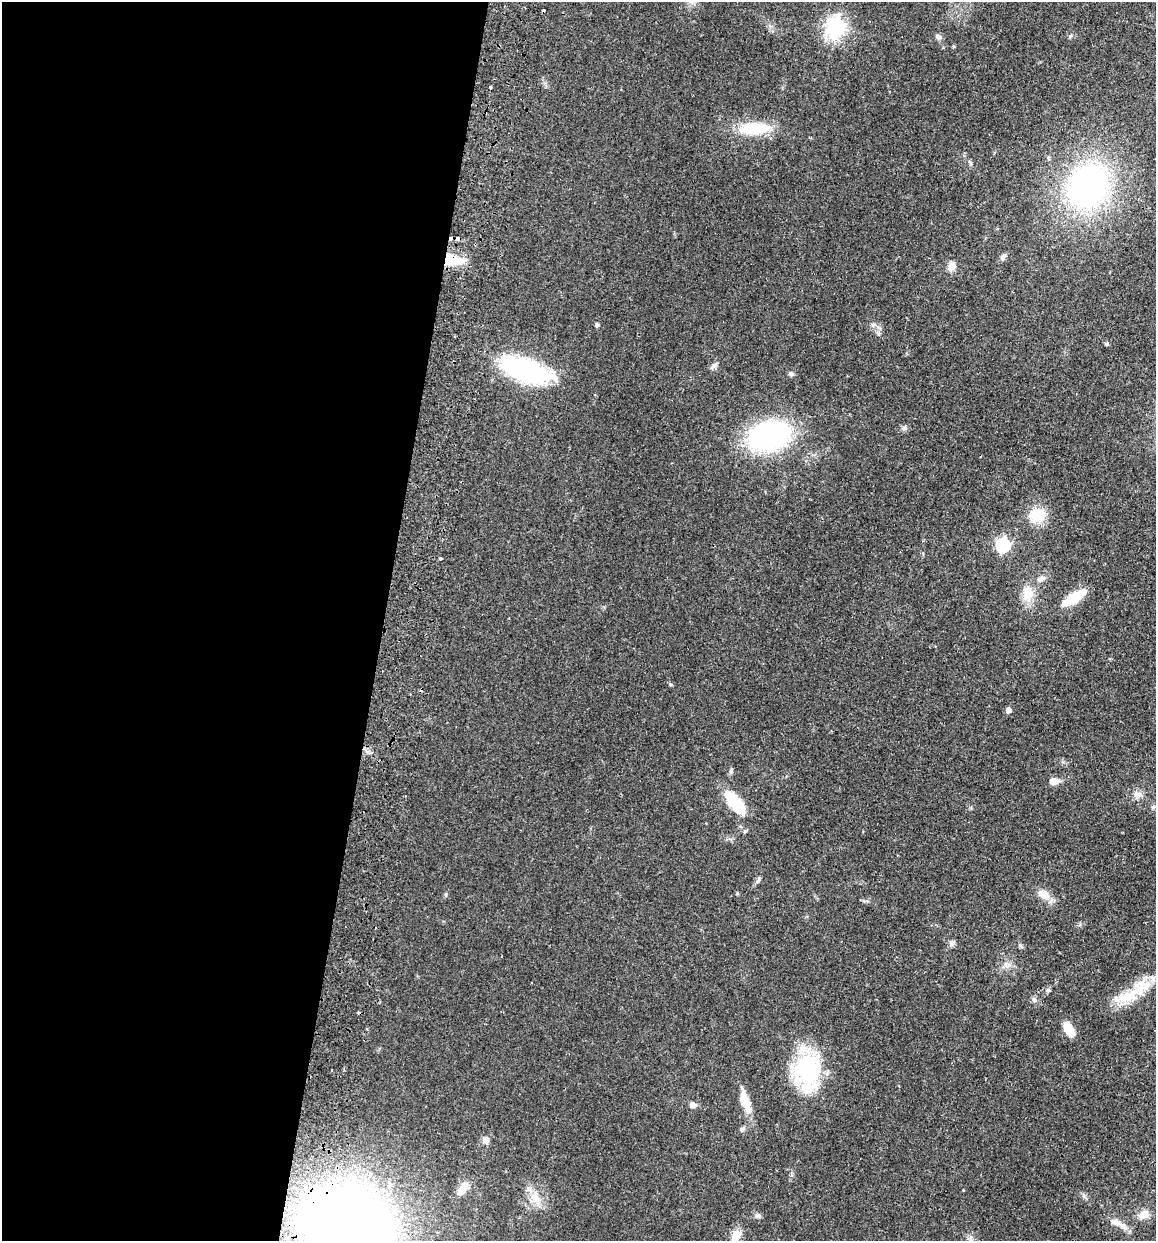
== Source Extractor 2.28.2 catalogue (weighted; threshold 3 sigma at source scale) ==
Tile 5 of 4 x 4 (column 1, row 2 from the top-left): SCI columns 175-1328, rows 2491-3729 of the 5081 x 4981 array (HDU 1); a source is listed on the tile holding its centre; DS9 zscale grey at full resolution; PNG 1158 x 1243 px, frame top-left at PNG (2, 2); no overlay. Shown black and unused: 33% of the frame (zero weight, under 2 of 3 exposures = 3% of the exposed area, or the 3 px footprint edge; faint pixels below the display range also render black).
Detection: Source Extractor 2.28.2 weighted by HDU 2 'WHT'; one run over the whole footprint, this tile lists its part. Background 0.0478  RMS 0.0068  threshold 0.0307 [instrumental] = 3 sigma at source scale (4.5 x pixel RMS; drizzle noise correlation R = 1.50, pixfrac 1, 0.05/0.05 arcsec/px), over >= 5 px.
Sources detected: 59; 6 cosmic-ray / hot-pixel residue — not listed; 3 inside a brighter listed object's ellipse — not listed separately; the other 50 listed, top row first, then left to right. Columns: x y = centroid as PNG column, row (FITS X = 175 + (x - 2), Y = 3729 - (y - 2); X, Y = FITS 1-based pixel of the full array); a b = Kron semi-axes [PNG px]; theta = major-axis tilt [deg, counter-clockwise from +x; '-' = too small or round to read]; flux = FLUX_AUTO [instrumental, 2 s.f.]
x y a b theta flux
836 28 7 7 - 310
938 37 9 6 -24 1.8
953 46 5 3 - 0.64
490 87 3 3 - 1.1
754 128 35 14 0 28
970 162 6 4 -72 0.96
1088 186 36 29 57 210
1003 257 9 6 57 2.1
452 260 21 12 -6 20
952 266 10 8 61 5
873 324 9 4 0 1.7
597 325 5 5 - 1.3
1106 344 5 5 - 0.93
714 366 10 5 54 1.8
525 370 53 21 -18 95
791 374 8 5 -31 1.6
904 428 6 6 - 1.6
769 436 39 26 18 120
1037 515 22 15 13 16
1003 545 6 6 - 120
441 558 4 3 - 1.1
1041 579 13 6 30 3.2
1028 594 17 12 89 12
1074 598 24 8 33 26
1008 710 5 4 - 5.2
1053 781 9 7 -2 6.5
1137 794 13 7 -13 3.6
735 802 29 12 -50 27
758 880 12 3 67 1.5
1044 894 15 12 -35 7.3
952 943 10 6 40 2.1
1020 945 8 4 -59 1.2
1048 990 5 5 - 1.3
1124 997 26 15 14 17
1034 1000 7 5 -45 1.6
1068 1029 16 8 -58 10
807 1070 30 22 85 87
745 1099 31 11 -73 11
693 1105 7 6 - 3.5
742 1129 9 5 23 1.6
485 1140 8 8 - 3.4
463 1189 20 10 52 7.3
535 1198 18 10 -51 8.6
1143 1214 15 10 25 5.9
757 1216 8 6 -9 1.9
345 1222 53 38 -12 960
1123 1226 12 7 -54 3.8
736 1236 17 10 70 8.2
286 1238 4 3 - 1.5
970 1240 7 4 -72 1.7
Overlapping masked pixels (flux is a lower limit): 2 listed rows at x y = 452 260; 345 1222
Isophote crosses this tile's border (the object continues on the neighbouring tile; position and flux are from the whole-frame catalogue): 3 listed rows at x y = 345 1222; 736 1236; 970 1240
Unlisted compact peaks at least as high as the median listed source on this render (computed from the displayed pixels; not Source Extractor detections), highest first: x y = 670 684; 1084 1196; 745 831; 446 894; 737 893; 1070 36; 963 1190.